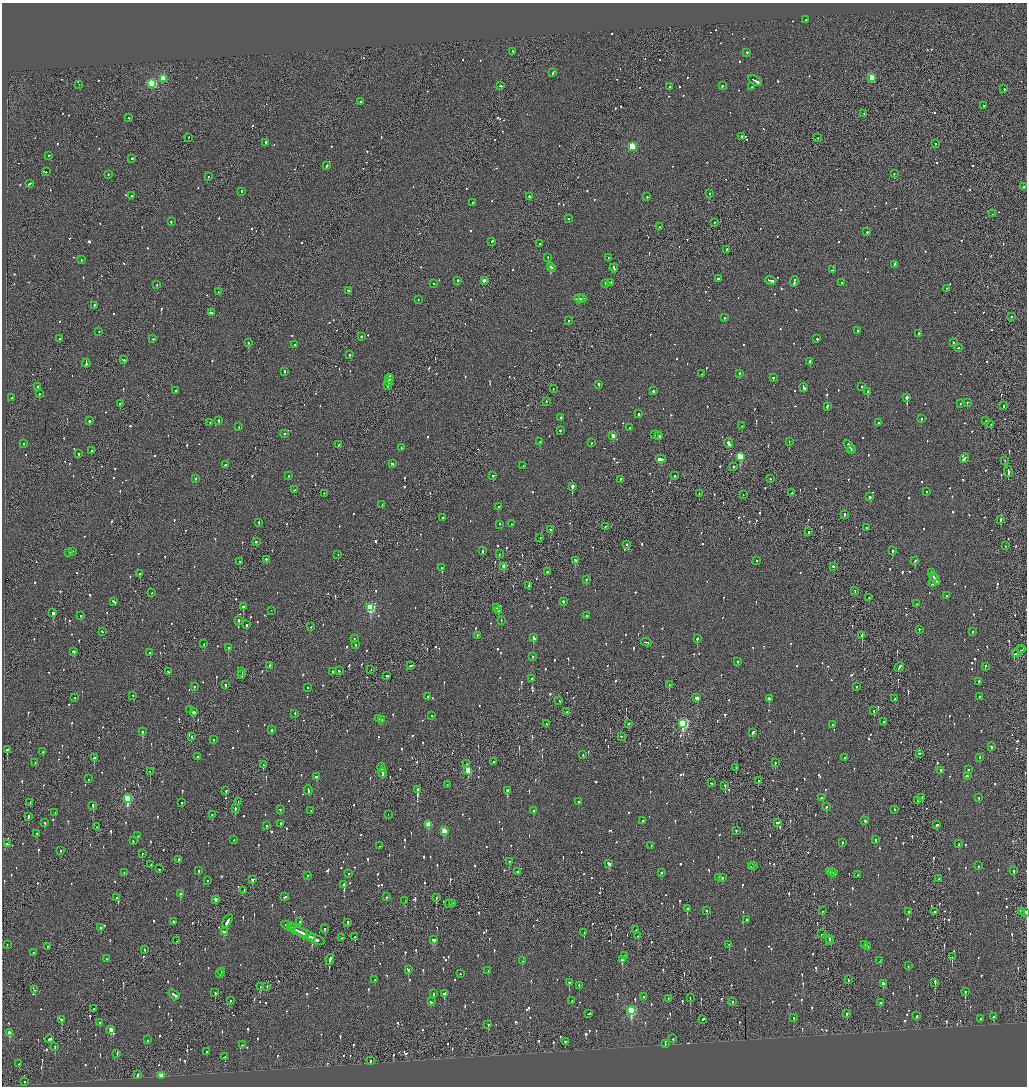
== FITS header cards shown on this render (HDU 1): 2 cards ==
NAXIS1  =                 2050
NAXIS2  =                 2168

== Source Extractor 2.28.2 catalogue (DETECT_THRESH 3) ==
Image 2050 x 2168 px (HDU 1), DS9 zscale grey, zoomed out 1/2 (1 PNG px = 2 x 2 image px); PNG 1029 x 1088 px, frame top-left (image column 2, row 2168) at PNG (2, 3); each listed source drawn as its Kron ellipse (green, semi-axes under 4 px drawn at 4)
Background -0.113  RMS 0.068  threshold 0.205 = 3 sigma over >= 5 px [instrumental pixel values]
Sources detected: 1474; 62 cannot appear on this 1/2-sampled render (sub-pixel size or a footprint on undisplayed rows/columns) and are neither listed nor drawn; of the other 1412, the 500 brightest by FLUX_AUTO listed and drawn (912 fainter detections omitted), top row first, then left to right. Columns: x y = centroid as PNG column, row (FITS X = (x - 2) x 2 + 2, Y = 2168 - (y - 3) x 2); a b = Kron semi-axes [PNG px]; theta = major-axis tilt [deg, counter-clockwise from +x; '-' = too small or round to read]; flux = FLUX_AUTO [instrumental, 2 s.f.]
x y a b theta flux
806 20 2 2 - 120
513 52 2 2 - 97
747 53 2 2 - 95
553 73 3 2 - 110
872 78 3 3 - 410
163 79 3 2 - 300
755 81 7 2 -31 530
152 84 3 3 - 1300
79 85 2 1 - 81
500 86 3 2 - 110
722 86 3 2 - 81
670 87 2 2 - 69
751 87 2 2 - 70
1004 89 2 2 - 130
361 102 2 2 - 77
984 106 2 1 - 70
864 114 2 2 - 63
129 118 2 2 - 85
742 137 2 2 - 220
189 138 2 1 - 72
818 138 2 1 - 71
266 143 2 2 - 190
936 144 2 2 - 57
632 147 3 3 - 910
49 156 2 2 - 130
132 159 2 2 - 110
327 166 2 2 - 140
46 172 2 2 - 87
894 174 2 1 - 150
108 175 2 2 - 56
208 177 2 1 - 110
29 184 4 2 - 130
1024 187 2 2 - 150
241 192 2 2 - 130
709 194 2 2 - 170
132 196 2 2 - 210
529 197 2 2 - 500
647 197 2 2 - 280
472 203 3 2 - 59
992 214 2 1 - 56
568 219 2 2 - 58
171 222 2 2 - 120
714 223 2 1 - 97
659 227 2 2 - 140
867 232 2 2 - 230
492 242 3 2 - 67
540 244 2 2 - 59
727 250 3 2 - 72
548 258 2 2 - 270
609 258 2 2 - 57
81 260 2 2 - 57
894 265 4 2 - 100
551 267 2 2 - 92
614 268 4 2 - 240
552 269 4 2 - 140
832 270 3 2 - 80
718 279 2 2 - 180
458 281 2 2 - 240
484 281 2 2 - 120
771 281 5 2 - 230
794 282 5 2 - 250
611 283 2 2 - 88
842 283 2 2 - 58
434 284 2 2 - 130
606 284 2 2 - 74
156 285 2 2 - 75
946 289 2 1 - 220
348 291 3 2 - 80
218 292 2 2 - 58
579 299 5 2 - 180
583 299 2 1 - 170
418 300 2 2 - 56
94 306 3 2 - 94
211 313 4 2 - 230
1011 317 2 2 - 61
725 318 2 2 - 82
568 321 2 2 - 91
857 331 2 2 - 210
99 332 2 1 - 56
919 334 2 2 - 370
361 337 2 2 - 120
60 339 2 2 - 100
153 339 3 2 - 77
817 339 2 2 - 140
248 343 2 2 - 74
953 343 2 2 - 60
295 345 2 2 - 81
958 348 2 2 - 110
350 355 2 2 - 120
124 360 2 2 - 360
810 362 2 2 - 300
86 363 4 2 - 210
284 372 2 2 - 89
702 374 2 1 - 130
739 374 2 1 - 290
773 378 2 2 - 86
389 379 4 2 - 240
389 382 4 2 - 310
599 385 3 2 - 140
388 386 3 2 - 120
38 387 2 2 - 130
862 387 2 2 - 81
804 388 5 2 - 170
553 389 2 2 - 67
175 391 2 2 - 74
653 391 2 2 - 150
868 392 2 2 - 410
39 394 2 2 - 150
12 398 2 2 - 140
907 398 2 2 - 2000
546 402 2 2 - 84
967 403 2 2 - 260
120 404 2 2 - 130
960 404 2 2 - 65
1003 406 2 1 - 91
827 407 3 2 - 170
639 414 2 2 - 140
561 418 2 2 - 130
921 419 2 2 - 100
89 421 2 2 - 280
219 421 2 2 - 140
986 421 2 2 - 140
210 423 2 2 - 80
878 423 2 2 - 98
991 425 2 1 - 83
742 426 2 1 - 58
239 427 2 2 - 70
630 428 3 2 - 110
560 431 2 2 - 100
284 434 2 2 - 61
655 435 3 2 - 120
613 436 3 2 - 200
659 436 2 2 - 210
540 442 2 2 - 310
789 442 2 1 - 78
592 443 2 2 - 64
728 443 5 2 - 310
24 444 2 2 - 62
339 445 3 2 - 97
849 447 7 2 -57 390
401 448 2 2 - 72
852 450 2 1 - 96
92 451 2 2 - 240
78 454 2 2 - 73
740 457 3 3 - 560
660 459 5 2 - 600
964 459 5 2 - 200
1005 461 2 1 - 170
392 464 3 2 - 110
225 465 2 2 - 180
523 466 2 2 - 56
733 467 2 2 - 61
1008 472 5 1 - 250
289 476 2 2 - 190
493 476 2 2 - 230
674 476 2 2 - 72
195 479 2 2 - 130
770 479 2 2 - 61
620 480 3 2 - 64
572 487 3 2 - 1500
294 490 2 2 - 59
926 492 2 2 - 68
791 493 2 2 - 71
324 494 2 2 - 62
699 494 2 1 - 80
743 495 2 1 - 58
870 497 2 2 - 240
382 505 2 2 - 69
498 507 2 2 - 79
844 515 2 2 - 330
443 518 2 2 - 140
1001 520 3 2 - 410
259 523 2 2 - 78
512 524 2 2 - 140
500 525 2 2 - 81
606 527 2 2 - 83
866 528 2 2 - 90
550 530 2 2 - 130
809 532 2 1 - 63
540 538 2 2 - 94
256 542 2 2 - 73
626 545 2 2 - 100
1005 546 2 1 - 59
483 551 2 2 - 200
892 551 2 2 - 270
72 552 2 2 - 270
69 553 2 2 - 250
499 554 2 2 - 58
338 555 2 1 - 70
266 560 2 2 - 130
575 561 3 2 - 290
756 561 2 2 - 57
915 561 3 2 - 100
240 562 2 1 - 230
504 567 3 2 - 190
833 567 2 2 - 360
441 568 2 1 - 140
547 572 2 1 - 200
932 573 4 3 - 190
140 574 2 2 - 140
933 577 3 1 - 130
586 580 2 2 - 190
935 580 6 2 -60 390
932 584 3 2 - 72
529 586 2 2 - 97
855 591 2 1 - 70
152 593 2 2 - 60
946 596 2 2 - 71
869 598 2 2 - 59
114 602 4 2 - 330
563 602 2 2 - 88
917 604 3 2 - 65
243 607 2 2 - 320
370 608 4 3 - 1200
497 608 2 1 - 320
271 611 2 2 - 260
498 611 2 2 - 290
53 613 2 2 - 690
80 616 2 2 - 79
586 616 2 2 - 96
239 621 2 2 - 260
501 621 2 2 - 56
246 625 2 2 - 370
311 627 3 1 - 56
919 630 2 2 - 76
102 632 2 2 - 70
972 632 2 2 - 69
477 636 2 1 - 65
862 636 2 2 - 250
533 638 3 2 - 340
354 639 2 2 - 64
697 639 2 2 - 250
646 642 5 2 - 230
204 644 2 2 - 62
356 645 2 2 - 73
229 648 3 2 - 350
1022 649 3 2 - 100
74 652 3 2 - 130
1019 652 7 2 35 210
150 653 2 2 - 100
1015 654 4 1 - 140
533 657 2 2 - 63
738 661 2 2 - 77
269 666 3 1 - 76
410 666 3 2 - 210
985 667 2 2 - 62
899 668 5 1 - 260
371 670 2 1 - 90
339 671 2 2 - 65
168 672 2 2 - 90
242 672 3 1 - 86
332 672 2 2 - 57
242 675 4 2 - 110
386 676 3 2 - 95
532 679 2 2 - 130
979 682 2 2 - 110
225 685 2 2 - 79
669 685 2 2 - 56
194 687 2 2 - 160
856 687 2 2 - 72
307 688 2 2 - 77
133 696 2 2 - 62
428 697 2 2 - 80
979 697 2 2 - 82
75 698 2 1 - 190
697 698 3 2 - 96
769 699 3 2 - 450
895 699 2 1 - 280
559 701 2 1 - 66
190 710 2 2 - 82
874 711 2 1 - 63
193 712 3 2 - 250
567 712 2 1 - 390
295 714 2 2 - 100
431 716 2 2 - 62
379 719 3 2 - 130
382 720 3 2 - 110
883 722 2 1 - 180
546 724 2 1 - 82
629 724 3 2 - 300
683 724 4 3 - 2000
832 725 2 2 - 61
272 730 2 2 - 150
142 732 2 2 - 140
753 733 4 2 - 120
191 737 2 1 - 61
621 737 2 2 - 61
213 740 2 2 - 140
991 747 3 2 - 88
7 750 2 1 - 550
43 752 2 2 - 87
920 754 2 1 - 360
583 755 2 2 - 56
197 757 2 2 - 120
94 758 2 2 - 450
844 758 2 2 - 65
979 758 2 2 - 110
493 762 2 1 - 230
35 763 3 2 - 84
775 763 2 1 - 120
467 764 2 2 - 57
263 765 2 2 - 200
381 768 4 2 - 250
736 768 2 2 - 90
968 770 3 2 - 84
468 771 3 3 - 340
940 771 2 2 - 400
150 772 2 1 - 100
382 773 5 2 - 260
967 776 2 2 - 92
317 777 2 2 - 160
88 779 2 2 - 81
759 781 2 1 - 61
711 783 2 2 - 67
447 785 2 1 - 64
725 786 3 2 - 66
417 790 2 2 - 2100
226 791 2 2 - 460
308 791 5 2 - 230
507 791 3 2 - 500
821 798 2 2 - 81
922 798 3 2 - 65
979 798 2 2 - 57
128 799 4 3 - 870
917 801 3 2 - 660
238 802 2 2 - 91
579 802 3 2 - 61
30 803 2 2 - 140
182 803 2 2 - 92
93 806 3 2 - 84
826 807 2 2 - 62
235 809 2 2 - 340
280 810 2 2 - 75
895 810 2 2 - 65
311 811 2 1 - 60
533 811 3 2 - 110
55 813 2 2 - 64
212 815 2 2 - 100
388 815 2 1 - 62
28 817 3 1 - 90
643 821 2 2 - 100
865 821 2 2 - 220
45 823 2 2 - 67
778 823 4 2 - 110
281 824 2 2 - 62
428 825 3 3 - 300
937 825 3 2 - 91
267 826 2 2 - 79
96 827 2 2 - 72
444 831 3 3 - 380
736 831 2 2 - 71
37 834 2 2 - 130
137 836 2 2 - 73
234 840 2 2 - 150
875 840 2 2 - 110
133 841 2 2 - 86
842 843 2 2 - 220
7 844 2 2 - 64
959 844 2 2 - 100
379 846 2 1 - 67
651 846 2 1 - 59
60 851 2 2 - 61
142 854 2 2 - 66
179 860 3 1 - 120
509 862 2 2 - 60
609 864 3 2 - 120
150 865 2 1 - 88
754 866 2 1 - 140
978 866 2 2 - 85
751 867 2 2 - 77
159 869 2 2 - 110
199 871 2 2 - 73
1014 871 3 2 - 130
518 872 2 2 - 320
829 872 2 2 - 120
832 872 3 2 - 180
124 873 2 2 - 65
662 873 2 2 - 76
834 873 3 2 - 120
349 874 2 2 - 59
858 875 2 2 - 63
307 876 2 2 - 84
718 878 2 2 - 82
722 878 2 2 - 99
939 879 2 2 - 180
253 880 3 2 - 230
207 881 2 2 - 130
344 885 2 2 - 1800
244 891 3 2 - 110
180 894 2 2 - 82
285 897 3 2 - 100
387 897 2 2 - 77
117 898 2 2 - 130
436 898 2 2 - 160
215 900 3 2 - 89
405 901 2 2 - 82
449 904 2 2 - 77
452 904 2 2 - 81
687 909 3 2 - 170
707 911 2 2 - 91
822 911 2 1 - 120
908 912 2 2 - 69
934 912 2 1 - 70
1021 912 3 2 - 71
1025 913 3 1 - 130
747 920 2 2 - 59
227 921 7 2 59 280
173 922 2 2 - 210
300 922 2 2 - 77
348 923 2 2 - 250
287 926 5 2 - 230
290 927 2 2 - 94
101 928 3 2 - 160
292 928 2 1 - 120
325 929 2 2 - 71
636 930 2 2 - 61
298 931 10 2 -25 450
224 932 4 2 - 210
584 933 2 1 - 120
304 934 12 2 -25 770
821 934 2 1 - 92
638 936 2 2 - 82
355 937 2 1 - 64
341 938 3 2 - 250
829 939 2 2 - 140
316 940 9 2 -25 300
434 940 4 2 - 510
176 941 3 1 - 79
829 941 2 2 - 180
7 945 2 2 - 59
729 945 2 2 - 140
864 945 2 2 - 68
48 947 2 2 - 60
868 947 2 1 - 120
145 950 2 2 - 120
33 953 2 2 - 100
625 956 2 2 - 610
952 957 2 1 - 200
106 959 2 2 - 60
330 960 5 2 - 240
622 960 3 2 - 230
522 961 2 2 - 180
880 961 2 1 - 280
908 966 2 2 - 60
408 970 3 2 - 68
488 971 2 2 - 88
222 972 2 2 - 74
220 974 2 2 - 71
460 974 2 2 - 73
375 980 2 2 - 58
848 980 2 2 - 59
569 983 2 2 - 120
935 983 4 1 - 110
883 984 3 2 - 85
579 986 3 2 - 60
261 987 3 2 - 100
267 987 2 1 - 83
35 990 2 2 - 110
965 992 2 2 - 270
215 993 3 2 - 150
434 994 2 2 - 190
444 994 3 2 - 290
174 995 6 2 -36 230
644 997 3 2 - 110
690 998 2 1 - 120
668 999 2 2 - 57
230 1001 2 2 - 74
572 1001 2 2 - 72
431 1002 3 2 - 77
733 1002 2 1 - 72
880 1003 2 2 - 83
93 1009 2 2 - 57
631 1011 4 3 - 1100
589 1014 4 2 - 200
847 1014 2 2 - 79
917 1016 2 2 - 92
993 1017 2 2 - 150
794 1018 2 2 - 100
981 1019 2 2 - 56
61 1020 2 2 - 110
703 1020 3 2 - 110
100 1023 2 2 - 67
488 1025 2 2 - 100
111 1030 4 2 - 150
9 1033 3 2 - 140
49 1039 4 2 - 580
673 1039 2 2 - 68
147 1040 2 1 - 72
565 1042 2 2 - 120
665 1044 2 1 - 74
242 1045 2 2 - 72
55 1047 2 1 - 68
207 1052 2 2 - 110
117 1054 3 2 - 140
225 1057 3 2 - 180
370 1061 2 2 - 69
19 1064 2 2 - 84
137 1075 2 2 - 170
161 1076 3 3 - 95
25 1082 2 2 - 150
At the frame edge (FLAGS 8, measured only in part): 1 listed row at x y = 1025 913
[912 fainter detections neither listed nor drawn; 62 sub-pixel or undisplayed-footprint detections neither listed nor drawn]